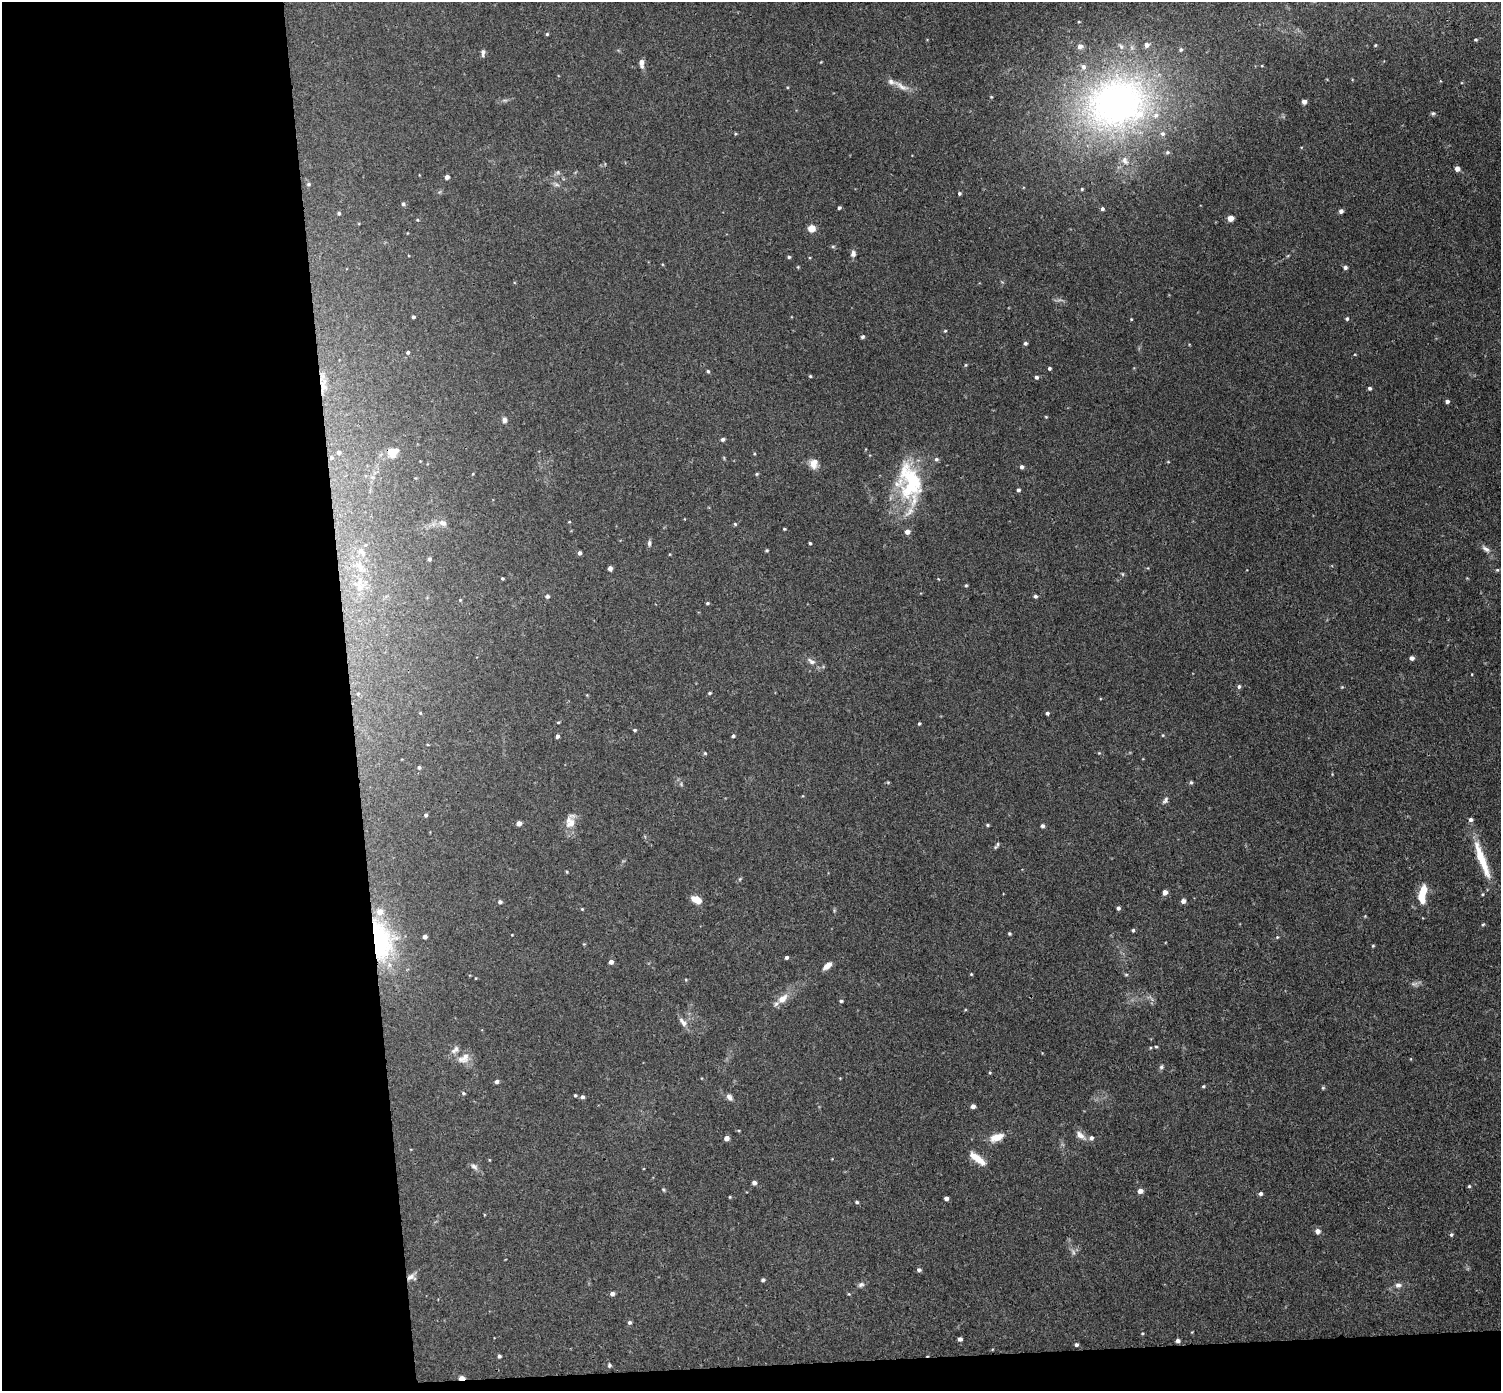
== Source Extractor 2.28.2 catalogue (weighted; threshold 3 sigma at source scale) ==
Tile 7 of 3 x 3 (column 1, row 3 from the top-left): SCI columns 57-1555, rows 133-1521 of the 4608 x 4537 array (HDU 1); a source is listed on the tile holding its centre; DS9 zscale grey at full resolution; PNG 1503 x 1393 px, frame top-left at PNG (2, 2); no overlay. Shown black and unused: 25% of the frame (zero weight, under 3 of 4 exposures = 6% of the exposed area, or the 3 px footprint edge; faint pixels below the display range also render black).
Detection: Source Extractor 2.28.2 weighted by HDU 2 'WHT'; one run over the whole footprint, this tile lists its part. Background 0.0394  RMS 0.0046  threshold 0.0209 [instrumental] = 3 sigma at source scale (4.5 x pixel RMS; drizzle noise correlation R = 1.50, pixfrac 1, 0.05/0.05 arcsec/px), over >= 5 px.
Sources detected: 188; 1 too faint to see at this stretch — not listed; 6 inside a brighter listed object's ellipse — not listed separately; the other 181 listed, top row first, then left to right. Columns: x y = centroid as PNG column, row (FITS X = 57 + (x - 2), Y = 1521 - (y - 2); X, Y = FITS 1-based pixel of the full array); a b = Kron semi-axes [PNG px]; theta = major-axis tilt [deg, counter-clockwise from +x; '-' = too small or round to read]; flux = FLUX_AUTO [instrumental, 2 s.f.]
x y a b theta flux
1079 22 4 3 - 0.38
547 34 4 4 - 0.57
1476 40 4 3 - 0.57
1147 45 6 6 - 2
1375 45 4 3 - 0.44
1080 46 7 7 - 1.9
1181 50 5 5 - 0.86
483 53 10 5 86 1.3
641 63 10 5 -83 2.5
1083 67 7 7 - 1.8
901 86 26 7 -32 4.1
1304 102 4 4 - 2.2
1117 103 94 73 15 200
1433 113 6 5 - 0.74
1156 115 8 7 - 2.5
1163 134 7 6 - 1.4
1167 152 6 5 - 0.78
1125 161 12 7 -63 2.4
1457 169 5 4 - 2.5
558 172 6 4 72 0.79
447 177 4 4 - 1.8
308 184 6 5 - 0.75
1082 189 4 3 - 0.48
959 193 4 4 - 0.76
403 204 5 4 - 0.78
839 208 4 3 - 0.77
1102 209 4 4 - 0.88
1341 211 4 4 - 1.8
339 213 5 4 - 0.65
1230 218 5 4 - 4.6
417 220 4 4 - 0.47
811 228 6 5 - 6.6
833 246 6 4 0 0.62
853 254 8 6 85 1.8
789 257 4 4 - 0.69
798 267 4 4 - 0.41
1345 267 5 4 - 1.2
413 317 3 3 - 0.79
1131 319 4 3 - 0.37
1347 319 5 5 - 0.78
945 331 4 4 - 0.47
862 337 4 4 - 0.86
1025 343 4 4 - 0.98
408 352 4 4 - 0.81
965 365 5 3 - 0.49
1049 368 4 4 - 0.84
708 371 4 4 - 0.7
810 376 4 3 - 0.49
1036 377 4 4 - 1.1
323 385 22 9 85 6.2
1370 388 4 4 - 0.86
1447 401 4 4 - 1.3
1046 417 4 3 - 0.39
504 420 7 6 - 1.6
723 439 4 4 - 1
339 452 6 6 - 1.3
393 452 14 11 22 6.7
331 458 6 6 - 1.1
936 459 6 5 - 0.96
814 464 12 10 82 3.8
1022 467 4 4 - 1.3
757 474 5 4 - 0.52
910 482 55 27 -79 40
1018 490 4 4 - 1.1
569 522 4 3 - 0.34
443 523 9 7 -22 2.6
735 524 5 4 - 0.54
784 529 4 3 - 0.45
649 543 8 5 84 1.1
810 543 3 3 - 0.63
365 545 5 3 - 0.39
1486 549 12 6 -31 2
767 550 4 4 - 0.48
362 552 13 6 -49 2.2
580 553 4 4 - 1.2
429 559 5 4 - 0.91
360 567 17 7 -59 4
610 568 4 4 - 1.8
1497 570 5 5 - 0.63
502 578 3 3 - 0.56
966 585 4 4 - 0.55
360 588 11 6 46 2.6
547 596 5 4 - 1.2
1035 596 5 4 - 0.98
460 600 4 4 - 0.39
707 603 4 3 - 0.61
1412 658 4 4 - 1.8
811 661 11 7 -40 2.1
1472 674 4 2 - 0.3
1239 686 5 5 - 0.99
1342 687 4 4 - 0.44
710 693 5 3 - 0.64
358 694 5 3 - 0.43
1047 713 4 4 - 0.91
558 722 4 3 - 0.43
919 723 4 3 - 0.56
635 730 4 3 - 0.73
1163 735 4 4 - 0.47
557 736 4 4 - 1.2
733 736 4 3 - 0.82
705 753 5 4 - 0.54
419 767 5 4 - 0.95
888 782 6 4 18 0.46
1191 782 5 4 - 0.75
1165 800 10 6 52 1.3
426 815 5 4 - 0.89
570 822 19 11 80 5.7
519 823 5 5 - 1.9
987 825 4 4 - 0.6
1042 826 5 4 - 1.2
998 844 9 3 79 0.81
1482 859 52 8 -70 15
567 872 4 3 - 0.44
740 879 6 3 71 0.58
1165 892 4 4 - 3.2
1422 894 23 9 82 10
1482 894 4 3 - 0.53
696 900 11 7 -29 4.9
1183 901 5 5 - 1.9
500 902 5 4 - 1.1
1118 908 4 4 - 1.1
582 909 4 4 - 0.4
1365 916 4 4 - 0.38
1483 924 4 4 - 0.51
1133 930 4 4 - 0.7
1009 933 4 4 - 0.65
425 937 4 4 - 1.8
1277 937 4 3 - 0.43
381 940 55 28 -80 58
1373 946 4 4 - 0.47
786 957 4 3 - 0.99
611 962 5 4 - 2
827 966 10 5 40 3.4
971 974 4 3 - 0.43
1126 974 6 4 0 0.53
1414 984 10 4 10 1.3
782 999 15 9 40 5.1
841 1001 4 4 - 0.66
683 1022 15 7 -50 2.6
1156 1046 5 3 - 0.53
455 1050 13 7 47 2.1
465 1057 17 10 67 4.3
1161 1067 6 5 - 0.93
496 1082 4 4 - 1.2
1203 1086 5 4 - 0.59
1323 1088 5 5 - 0.57
463 1093 5 4 - 0.63
575 1095 3 3 - 0.53
582 1097 5 4 - 1.3
729 1097 10 6 -54 1.6
973 1106 4 4 - 1.7
1080 1135 15 8 -39 2.9
997 1137 16 8 20 6.2
726 1138 4 4 - 2.8
980 1160 18 9 -37 5.1
474 1167 11 6 -34 1.7
754 1183 5 4 - 1.5
1469 1186 4 4 - 0.55
663 1190 6 3 -45 0.52
1140 1191 5 5 - 2.3
1261 1194 5 4 - 1.1
730 1197 4 3 - 0.4
946 1198 4 4 - 1.7
857 1202 4 4 - 0.7
1317 1231 5 5 - 2.3
1451 1235 5 4 - 0.77
1073 1252 7 4 -71 0.97
919 1270 6 5 - 1
411 1277 12 7 0 2
763 1280 4 4 - 0.91
861 1285 9 6 22 1.3
1398 1285 8 6 2 1.7
612 1294 4 4 - 1.9
629 1322 5 5 - 0.91
1142 1333 4 3 - 0.42
960 1339 4 4 - 1.5
1178 1341 4 4 - 1.4
1076 1345 4 4 - 0.98
499 1356 4 4 - 0.93
609 1365 6 4 -82 0.72
462 1378 5 3 - 4.4
Overlapping masked pixels (flux is a lower limit): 4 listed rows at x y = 323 385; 381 940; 411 1277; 462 1378